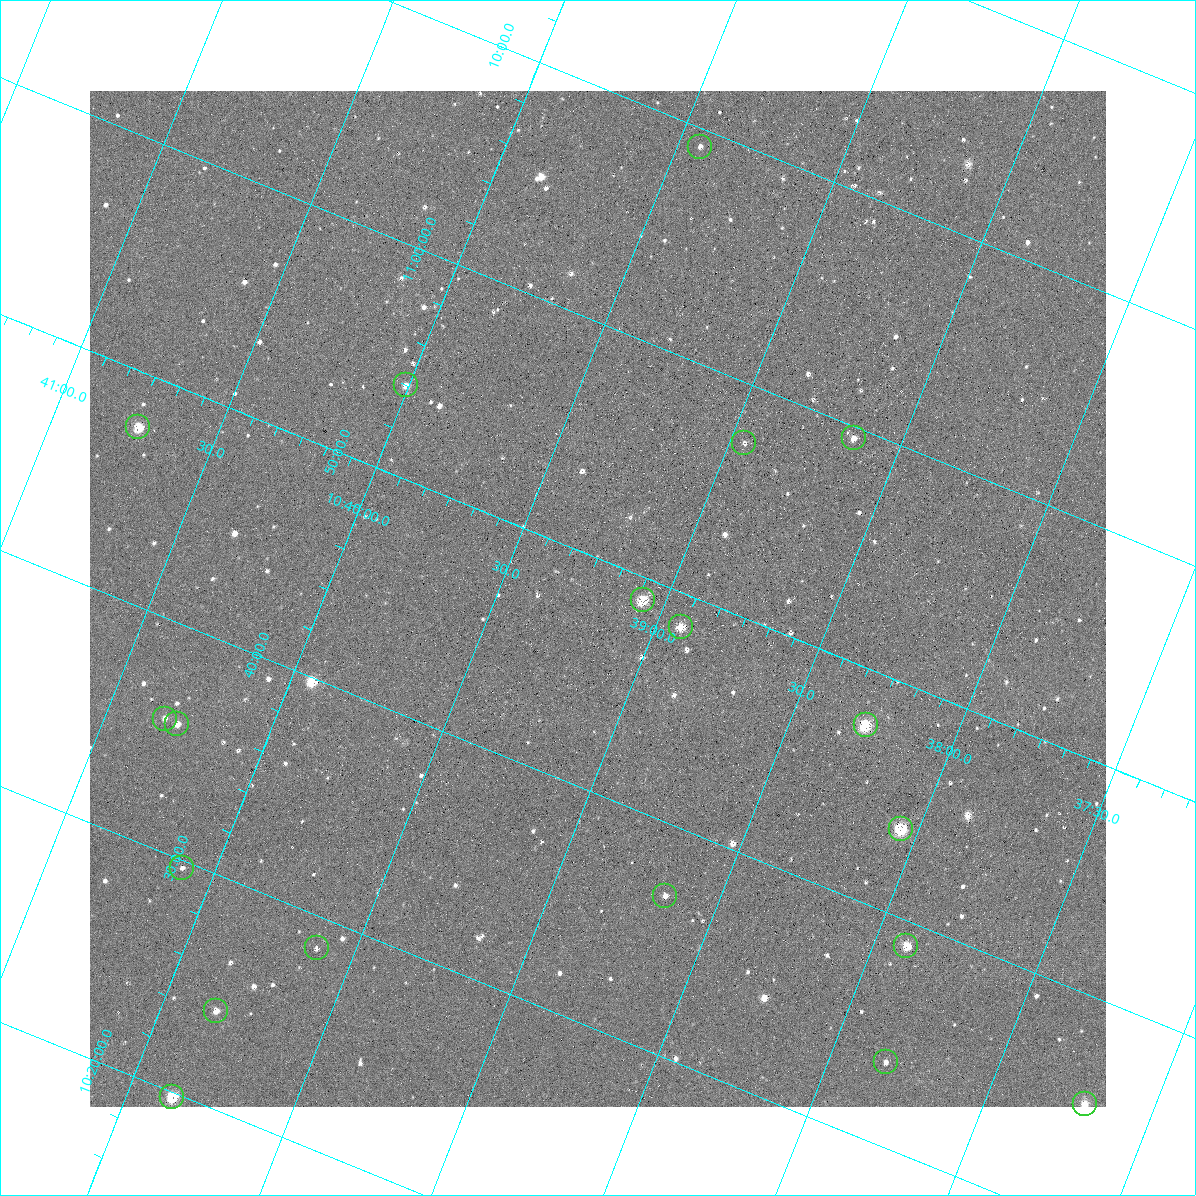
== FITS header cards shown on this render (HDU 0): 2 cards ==
NAXIS1  =                 1016 / length of data axis 1
NAXIS2  =                 1016 / length of data axis 2

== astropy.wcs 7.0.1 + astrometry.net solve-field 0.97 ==
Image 1016 x 1016 px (HDU 0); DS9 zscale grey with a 90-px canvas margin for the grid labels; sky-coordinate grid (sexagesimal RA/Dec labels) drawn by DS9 from the SOLVED WCS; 19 Tycho-2 reference stars matched to detected sources circled (green)
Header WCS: RA---SIN-SIP/DEC--SIN-SIP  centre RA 10:39:12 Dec +10:48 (159.80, +10.80 deg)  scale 2.77 x 2.74 arcsec/px (non-square pixels)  FOV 47.0' x 46.4'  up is +22 deg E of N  parity normal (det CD < 0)
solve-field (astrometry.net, Tycho-2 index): VERIFIED the header's WCS against the Tycho-2 star catalogue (verified at 3 index scales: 12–19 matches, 0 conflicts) and refined it, rather than solving blind
Solved WCS: RA---TAN-SIP/DEC--TAN-SIP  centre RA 10:39:12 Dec +10:48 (159.80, +10.80 deg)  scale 2.77 x 2.74 arcsec/px (non-square pixels)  FOV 47.0' x 46.4'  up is +22 deg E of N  parity normal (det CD < 0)
The solver's refit moves the header's centre by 0.65 arcsec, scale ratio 0.9998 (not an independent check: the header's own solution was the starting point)
Tycho-2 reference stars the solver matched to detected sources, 19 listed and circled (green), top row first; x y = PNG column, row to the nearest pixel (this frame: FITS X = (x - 90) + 1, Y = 1016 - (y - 91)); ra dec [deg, ICRS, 3 dp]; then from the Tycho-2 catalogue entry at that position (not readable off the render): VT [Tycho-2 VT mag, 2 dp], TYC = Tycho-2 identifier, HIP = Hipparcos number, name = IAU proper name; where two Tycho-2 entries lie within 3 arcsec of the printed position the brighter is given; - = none
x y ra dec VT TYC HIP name
700 147 159.857 +11.153 12.27 842-756-1 - -
406 385 160.002 +10.900 12.00 842-1186-1 - -
138 427 160.185 +10.793 12.03 842-1130-1 - -
854 438 159.660 +10.992 11.18 842-672-1 - -
744 443 159.739 +10.957 13.17 842-341-1 - -
643 600 159.767 +10.817 10.53 842-1173-1 - -
681 627 159.731 +10.809 11.69 842-1282-1 - -
165 719 160.080 +10.595 12.13 842-1196-1 - -
177 724 160.070 +10.595 12.46 842-1000-1 - -
866 725 159.569 +10.792 10.83 842-1417-1 - -
901 829 159.513 +10.729 10.55 842-229-1 - -
182 868 160.025 +10.494 12.79 842-1108-1 - -
665 896 159.665 +10.614 12.01 842-1184-1 - -
906 946 159.476 +10.648 10.05 842-302-1 - -
317 948 159.903 +10.477 12.92 842-1007-1 - -
216 1011 159.959 +10.403 12.35 842-911-1 - -
886 1062 159.458 +10.560 11.88 842-437-1 - -
172 1097 159.966 +10.330 9.53 842-465-1 52198 -
1085 1104 159.302 +10.589 10.98 842-1188-1 - -